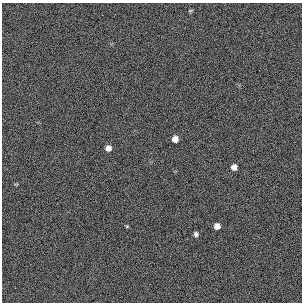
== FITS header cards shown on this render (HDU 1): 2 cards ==
NAXIS1  =                  300 / length of original image axis
NAXIS2  =                  300 / length of original image axis

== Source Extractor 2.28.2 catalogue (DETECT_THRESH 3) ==
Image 300 x 300 px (HDU 1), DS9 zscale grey, 1 PNG px = 1 image px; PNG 304 x 304 px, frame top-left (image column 1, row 300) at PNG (2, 3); no overlay
Background 384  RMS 66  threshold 198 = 3 sigma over >= 5 px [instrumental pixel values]
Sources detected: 7; all 7 listed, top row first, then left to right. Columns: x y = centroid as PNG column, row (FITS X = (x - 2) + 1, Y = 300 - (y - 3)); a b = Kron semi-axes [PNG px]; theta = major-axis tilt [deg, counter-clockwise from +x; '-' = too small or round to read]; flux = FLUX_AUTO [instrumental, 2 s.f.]
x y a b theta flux
190 10 7 3 9 4700
175 139 6 5 - 32000
108 148 5 5 - 26000
234 167 6 5 - 27000
127 226 4 3 - 4100
217 226 5 5 - 26000
196 234 5 5 - 11000